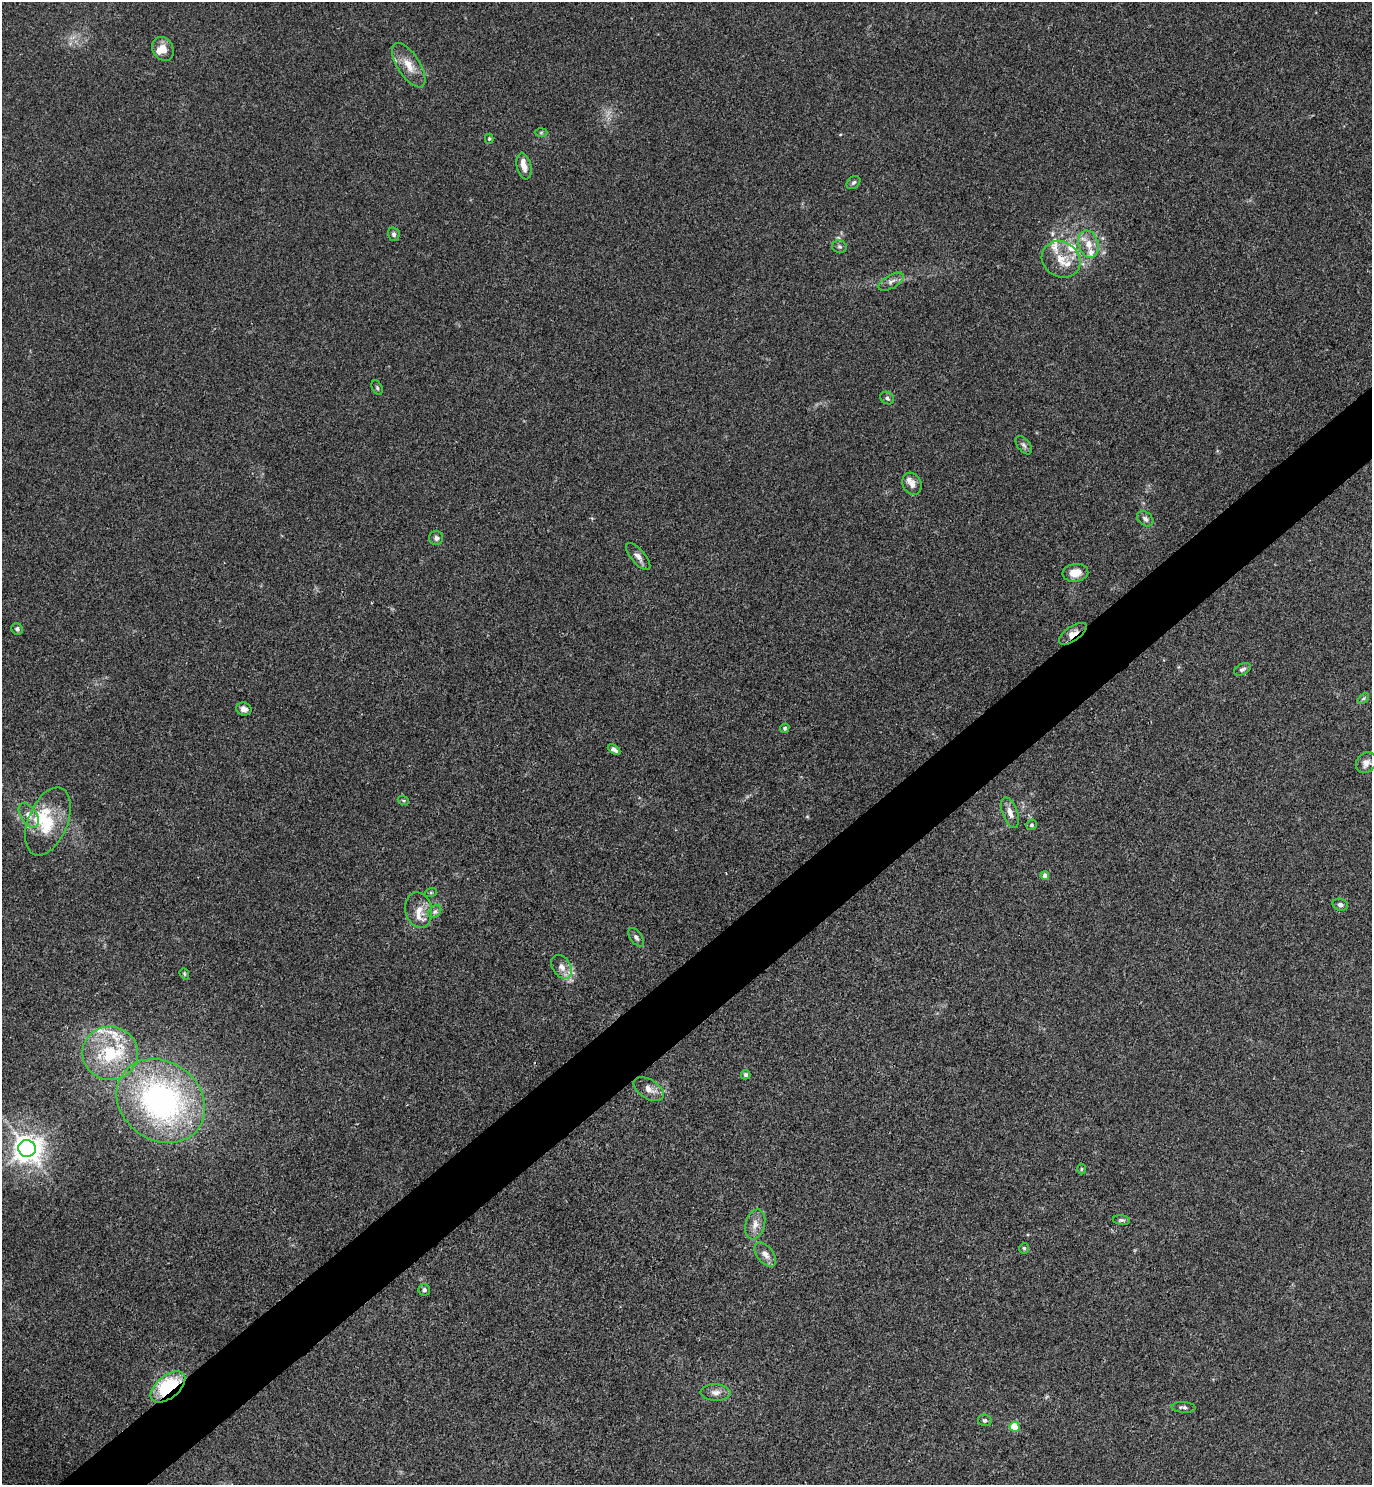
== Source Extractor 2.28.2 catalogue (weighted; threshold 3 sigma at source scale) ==
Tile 7 of 4 x 4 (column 3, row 2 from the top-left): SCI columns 2910-4279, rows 2975-4457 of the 5947 x 5950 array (HDU 1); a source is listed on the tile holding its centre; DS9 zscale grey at full resolution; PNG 1374 x 1487 px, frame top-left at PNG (2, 2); each listed source drawn as its Kron ellipse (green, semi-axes under 4 px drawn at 4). Shown black and unused: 5% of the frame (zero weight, under 3 of 4 exposures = <1% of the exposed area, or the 3 px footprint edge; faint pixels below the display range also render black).
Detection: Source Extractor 2.28.2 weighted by HDU 2 'WHT'; one run over the whole footprint, this tile lists its part. Background 0.0531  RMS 0.0053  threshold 0.0238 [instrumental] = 3 sigma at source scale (4.5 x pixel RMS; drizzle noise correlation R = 1.50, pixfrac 1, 0.05/0.05 arcsec/px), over >= 5 px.
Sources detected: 69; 1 inside a brighter object's white glare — neither listed nor drawn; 12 inside a brighter listed object's ellipse — not listed separately; the other 56 listed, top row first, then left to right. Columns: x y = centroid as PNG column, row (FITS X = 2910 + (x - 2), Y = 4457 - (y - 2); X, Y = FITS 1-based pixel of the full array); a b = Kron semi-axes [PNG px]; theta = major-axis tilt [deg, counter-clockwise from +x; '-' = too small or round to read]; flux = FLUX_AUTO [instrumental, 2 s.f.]
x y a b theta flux
163 49 12 10 -58 5.4
409 65 25 11 -57 8.2
541 132 6 4 2 0.73
489 139 5 4 - 0.62
524 166 13 7 -78 3.6
853 182 7 5 43 1.2
394 234 7 6 - 1.5
1088 244 14 10 -74 6.2
839 247 7 6 - 1.1
1061 259 20 17 -35 10
891 282 14 6 29 2.6
377 388 8 5 -64 0.93
887 398 7 6 - 1.2
1024 445 11 6 -53 1.6
912 484 11 9 -62 3.5
1145 519 9 6 -41 1.9
436 538 7 7 - 1.7
638 557 17 7 -49 2.7
1075 573 13 9 7 6.8
17 629 6 5 - 1.3
1073 634 16 7 34 4.3
1242 669 9 5 26 1.5
1363 698 6 4 44 0.85
244 709 8 6 -18 2.6
785 728 5 4 - 0.79
614 749 7 4 -33 1.8
1366 763 11 9 47 4
403 800 6 3 -19 0.66
1010 813 16 7 -70 3.9
29 815 14 8 -57 4
48 821 36 19 68 21
1031 825 5 5 - 0.94
1045 876 4 4 - 3.2
431 892 6 4 19 0.75
1340 905 8 6 -16 1.6
419 910 18 13 -77 6.3
435 912 7 5 47 1.3
636 937 11 5 -55 1.7
562 967 13 9 -56 4
184 974 6 4 -70 0.68
110 1053 28 26 -7 31
746 1075 5 5 - 1
649 1089 17 9 -32 4.6
161 1101 47 39 -36 140
27 1148 9 8 - 580
1081 1169 5 3 - 0.56
1121 1220 8 4 -5 1
755 1224 15 9 74 4.7
1024 1248 5 4 - 0.87
765 1255 14 8 -52 3.5
424 1290 6 5 - 1.3
168 1387 20 11 39 39
716 1392 15 8 -3 3.4
1183 1407 12 5 -4 1.5
985 1420 7 6 - 1.2
1015 1427 5 5 - 17
Overlapping masked pixels (flux is a lower limit): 3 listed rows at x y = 1073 634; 161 1101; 168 1387